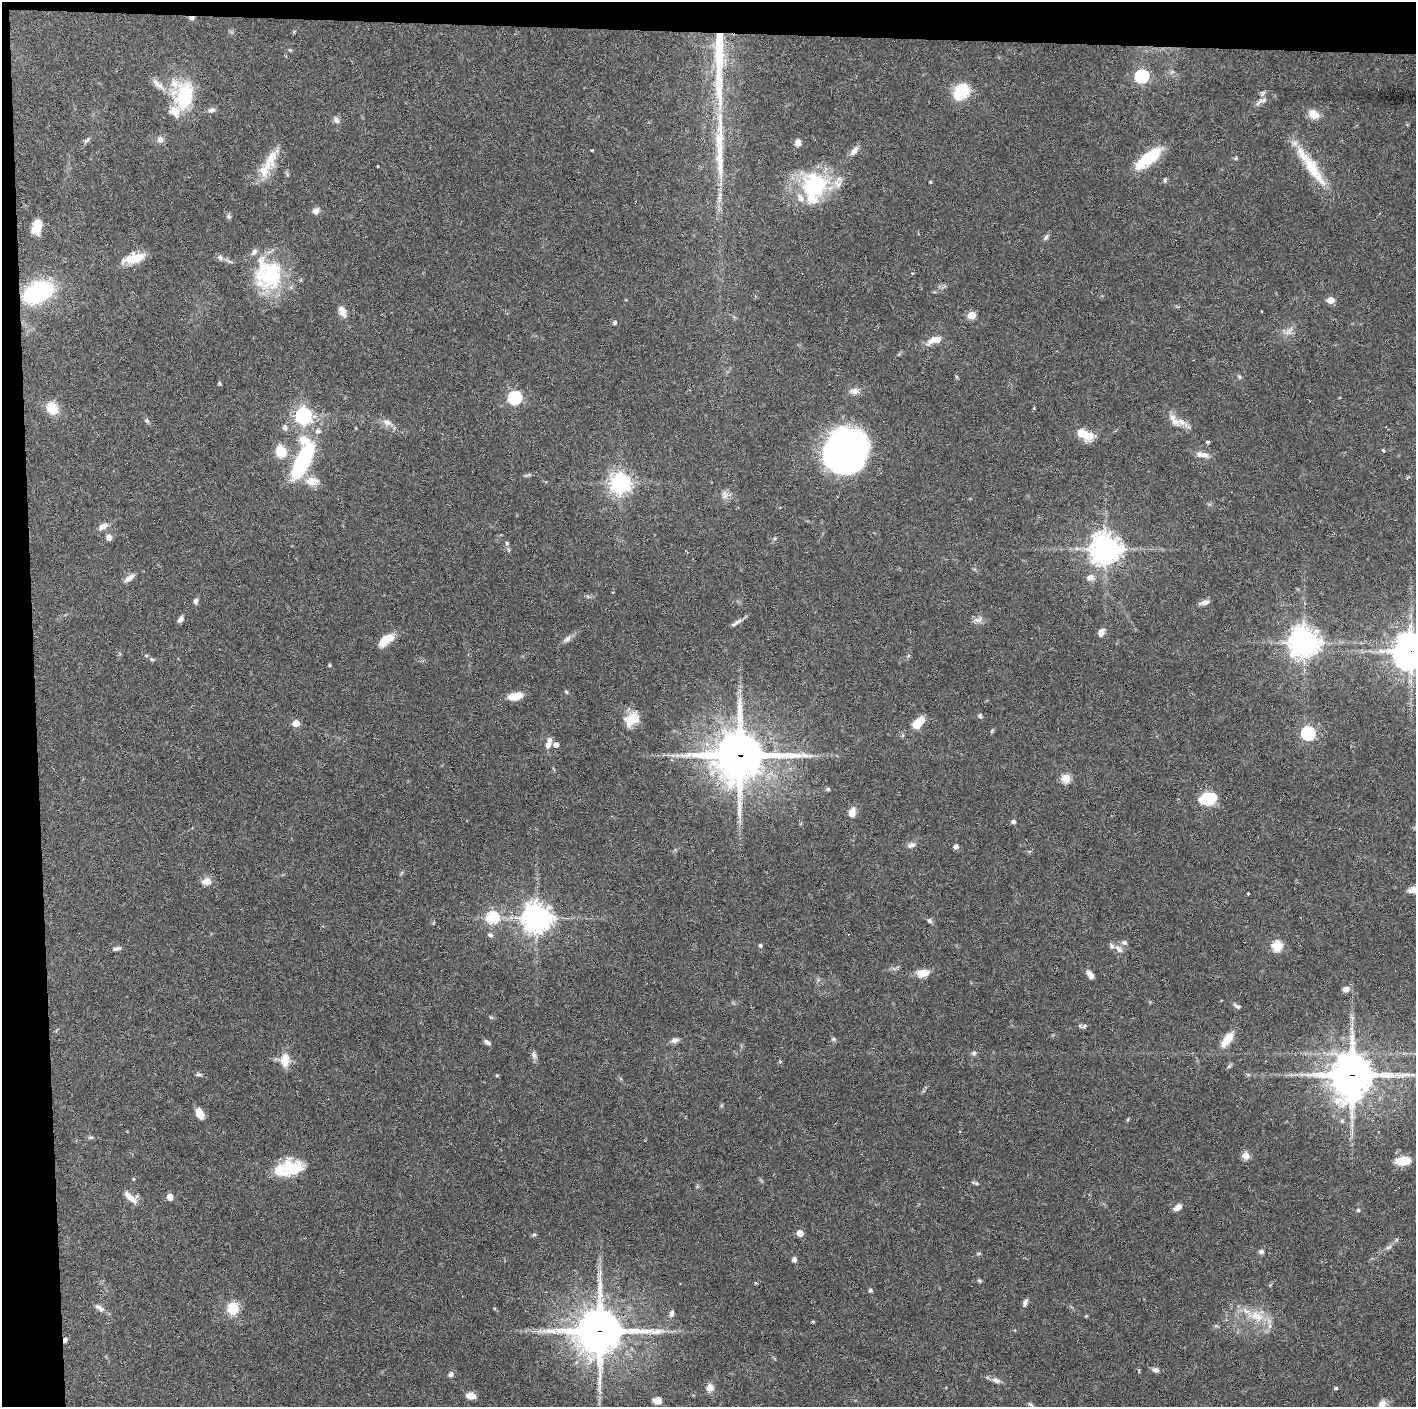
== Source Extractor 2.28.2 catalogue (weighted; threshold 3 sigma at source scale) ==
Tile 1 of 3 x 3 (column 1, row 1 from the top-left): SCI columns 1-1414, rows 2812-4216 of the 4242 x 4218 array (HDU 1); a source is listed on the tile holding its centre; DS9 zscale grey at full resolution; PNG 1418 x 1409 px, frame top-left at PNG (2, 2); no overlay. Shown black and unused: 5% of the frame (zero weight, under 3 of 6 exposures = <1% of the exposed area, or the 3 px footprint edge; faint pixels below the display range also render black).
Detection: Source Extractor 2.28.2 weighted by HDU 2 'WHT'; one run over the whole footprint, this tile lists its part. Background 0.0524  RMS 0.0025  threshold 0.0103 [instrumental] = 3 sigma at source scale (4.09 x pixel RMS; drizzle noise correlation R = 1.36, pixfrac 0.8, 0.05/0.05 arcsec/px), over >= 5 px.
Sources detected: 192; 3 inside a brighter object's white glare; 2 cosmic-ray / hot-pixel residue — not listed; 22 inside a brighter listed object's ellipse — not listed separately; the other 165 listed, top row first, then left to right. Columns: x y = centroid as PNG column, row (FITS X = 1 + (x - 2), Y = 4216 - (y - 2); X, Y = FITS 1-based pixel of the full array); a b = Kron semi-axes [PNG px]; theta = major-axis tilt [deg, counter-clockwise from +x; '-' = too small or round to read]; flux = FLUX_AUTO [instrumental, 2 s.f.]
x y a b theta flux
192 18 6 4 1 0.75
1142 76 6 6 - 40
158 84 24 7 -40 2.2
719 86 63 11 -88 13
961 92 16 11 50 11
184 98 36 19 78 14
1262 101 19 7 24 1.3
212 110 9 7 8 0.97
1313 114 11 8 -30 3.2
336 120 9 7 -58 0.83
160 139 9 8 - 1.1
87 140 10 5 38 0.54
798 142 8 6 84 1.3
592 150 3 3 - 0.23
854 151 15 7 52 1.4
1151 157 28 14 43 7.9
271 158 31 15 66 5.3
1236 158 5 4 - 0.31
720 160 72 10 -88 11
1311 166 68 12 -55 9.6
1165 180 7 4 89 0.4
931 182 4 3 - 0.26
815 186 33 33 - 20
316 211 8 7 - 1.2
229 217 6 5 - 0.53
37 226 14 8 69 5.4
1046 237 9 5 46 0.62
220 257 9 8 - 0.82
136 258 20 14 25 4.3
912 273 4 3 - 0.21
270 275 40 31 54 19
38 292 22 14 25 34
1331 300 5 5 - 3.8
342 311 13 7 -66 1.9
971 315 5 5 - 5.9
615 323 5 4 - 0.54
1289 331 16 6 53 1.4
933 340 17 8 34 2.5
957 377 6 3 -70 0.28
1240 377 6 4 -71 0.34
219 384 4 3 - 0.47
854 391 13 9 -2 1.5
515 398 6 6 - 38
52 408 14 11 -64 4.5
303 416 7 6 - 88
147 421 7 6 - 0.54
387 422 15 8 -29 1.6
1181 422 15 11 -7 2.2
285 427 8 7 - 0.79
1084 434 20 10 -29 4.6
1208 442 4 3 - 0.37
281 451 14 12 -60 4.5
844 451 38 31 22 88
1383 451 4 3 - 0.34
1204 455 15 8 -11 1.7
303 461 38 13 64 30
312 481 16 10 -8 3.2
620 483 7 7 - 150
725 495 11 8 -87 1.2
103 526 12 7 33 1.6
109 537 7 7 - 1.1
507 543 5 5 - 0.34
1105 549 10 10 - 320
687 552 3 2 - 0.2
1090 577 10 8 23 1.4
129 578 16 6 37 1.4
196 601 7 6 - 0.64
1204 602 13 5 11 1
180 619 8 5 54 0.88
978 619 13 7 20 1.2
738 621 14 5 32 0.96
1101 632 10 7 62 1.3
386 639 18 9 36 4.4
567 639 13 6 40 1.1
1304 642 9 9 - 320
1411 651 12 11 - 440
146 656 5 5 - 0.32
152 659 6 5 - 0.38
329 665 6 3 -90 0.24
566 692 5 4 - 0.32
740 692 10 4 77 0.74
515 696 16 8 10 3
980 716 6 5 - 0.47
632 719 18 14 43 4.3
296 723 5 5 - 4.9
918 723 13 8 45 4.7
992 731 7 3 54 0.29
1308 733 6 6 - 42
548 743 15 6 71 1.6
556 745 5 4 - 1.1
740 755 18 17 - 960
1066 778 5 5 - 10
828 789 5 5 - 0.37
1209 799 10 7 0 18
852 812 10 6 75 2.7
1013 822 5 4 - 0.72
911 845 11 7 19 0.99
956 846 4 4 - 1.2
207 881 13 9 4 1.8
1414 890 14 7 -1 2.5
1248 894 3 2 - 0.22
492 917 6 6 - 25
537 918 9 9 - 310
930 921 7 6 - 0.53
490 935 7 5 -27 0.63
1124 942 7 6 - 0.58
760 945 4 4 - 0.5
1277 946 5 5 - 17
116 949 10 5 11 0.64
1119 949 12 7 -43 1.2
923 973 15 10 7 2.8
1090 974 10 5 -51 1.5
1346 989 7 6 - 1.4
1237 1006 10 5 -28 0.57
491 1018 6 4 -20 0.29
1085 1026 7 5 28 0.48
833 1039 7 5 21 0.43
675 1040 10 7 14 0.89
1227 1040 22 9 52 3.4
487 1042 9 5 -34 0.75
974 1053 7 6 - 0.56
534 1054 9 6 -68 0.92
285 1060 14 10 86 4
1229 1066 7 5 44 0.42
198 1074 7 4 -2 0.44
497 1075 5 4 - 0.25
1352 1075 16 15 - 640
199 1113 11 7 -70 2.9
1128 1119 5 3 - 0.25
91 1137 6 4 0 0.36
1245 1155 5 5 - 6.9
1403 1161 14 8 6 5.5
280 1171 46 18 14 6.8
133 1179 5 3 - 0.22
170 1197 5 5 - 3.8
131 1198 17 10 -27 2.3
1177 1207 11 7 33 1.3
1358 1210 5 4 - 0.42
800 1233 5 4 - 3.6
534 1235 6 4 1 0.34
1388 1247 7 4 19 0.46
1261 1252 7 6 - 0.64
979 1253 6 4 42 0.31
794 1260 6 5 - 0.73
979 1281 5 5 - 0.37
755 1283 5 3 - 0.22
870 1290 5 4 - 0.42
1025 1303 10 5 68 0.83
99 1308 15 6 -33 1.2
233 1308 12 10 76 5.5
672 1313 8 6 78 0.8
1086 1316 5 3 - 0.22
1256 1316 23 15 -23 5.8
813 1322 4 3 - 0.26
600 1331 17 16 - 770
65 1340 6 4 81 0.75
1156 1370 8 5 -17 0.97
451 1374 7 6 - 0.72
996 1380 12 7 -19 1.1
710 1388 8 7 - 2
1336 1388 5 4 - 0.39
470 1396 10 6 -5 2
657 1400 10 7 -2 1.5
1031 1404 8 5 -44 0.44
1381 1406 17 8 72 2.6
Overlapping masked pixels (flux is a lower limit): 6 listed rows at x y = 192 18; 1411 651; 740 755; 1352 1075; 600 1331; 65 1340
Isophote crosses this tile's border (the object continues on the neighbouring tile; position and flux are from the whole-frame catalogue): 3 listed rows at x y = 1411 651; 1414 890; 1381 1406